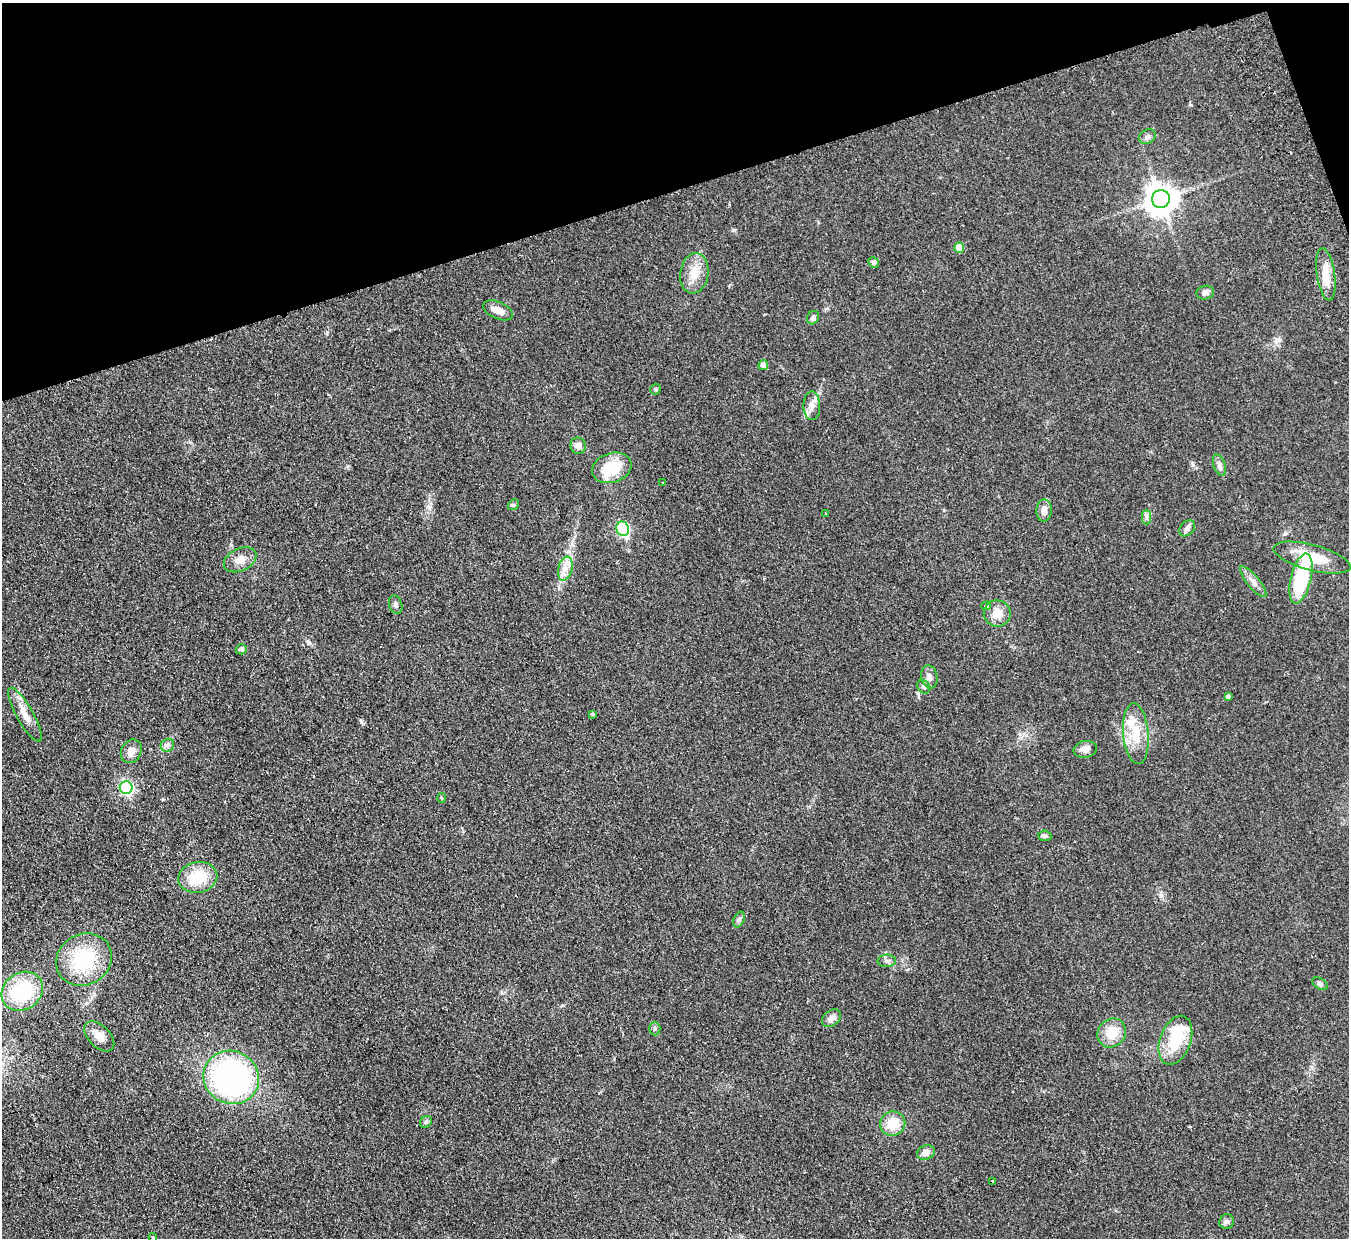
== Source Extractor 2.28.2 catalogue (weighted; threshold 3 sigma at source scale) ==
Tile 3 of 4 x 4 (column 3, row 1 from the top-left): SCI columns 2749-4095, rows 4006-5241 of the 5497 x 5414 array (HDU 1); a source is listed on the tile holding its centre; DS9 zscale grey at full resolution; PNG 1351 x 1240 px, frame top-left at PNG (2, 3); each listed source drawn as its Kron ellipse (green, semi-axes under 4 px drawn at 4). Shown black and unused: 16% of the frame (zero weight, under 2 of 3 exposures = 3% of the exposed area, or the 3 px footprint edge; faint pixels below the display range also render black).
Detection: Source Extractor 2.28.2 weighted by HDU 2 'WHT'; one run over the whole footprint, this tile lists its part. Background 0.0736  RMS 0.0095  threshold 0.0427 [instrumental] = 3 sigma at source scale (4.5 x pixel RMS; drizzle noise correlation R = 1.50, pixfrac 1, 0.05/0.05 arcsec/px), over >= 5 px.
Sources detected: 63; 1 inside a brighter object's white glare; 1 cosmic-ray / hot-pixel residue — neither listed nor drawn; the other 61 listed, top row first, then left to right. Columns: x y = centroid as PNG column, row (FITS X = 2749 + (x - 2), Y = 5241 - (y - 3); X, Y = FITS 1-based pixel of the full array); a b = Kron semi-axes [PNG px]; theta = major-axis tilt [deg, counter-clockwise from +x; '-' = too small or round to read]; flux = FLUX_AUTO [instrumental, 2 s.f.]
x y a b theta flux
1147 137 9 7 31 2.8
1161 199 9 9 - 1400
959 248 5 5 - 14
874 262 6 5 - 2.2
694 273 20 14 82 15
1326 274 26 9 -82 14
1205 293 9 6 15 3.5
498 310 16 8 -24 7.4
813 318 7 5 56 2.8
763 365 5 5 - 4
655 389 6 5 - 1.5
812 406 14 8 -90 6.5
578 446 8 7 - 4.5
1219 465 11 6 -72 3.3
612 468 20 14 18 31
662 483 3 2 - 0.9
513 505 6 4 43 1.4
1044 510 11 7 87 5.9
825 513 3 2 - 0.88
1147 517 7 4 90 2.2
1187 528 9 6 46 3.5
623 529 7 6 - 100
1312 558 40 13 -15 31
240 560 17 11 25 11
565 569 12 7 78 7.1
1301 579 25 10 76 62
1253 581 19 6 -50 5.9
396 605 9 6 -72 2.6
986 606 5 4 - 3.2
997 613 13 13 - 11
241 649 5 5 - 2.4
929 677 11 8 -78 5.1
923 687 7 6 - 2.2
1228 697 4 3 - 1.8
593 714 3 3 - 1.4
25 715 30 8 -60 13
1136 734 30 12 -85 24
167 745 7 6 - 2.8
1085 749 11 8 10 6.5
131 751 12 10 61 7
126 788 6 6 - 200
442 798 5 3 - 0.93
1045 836 6 5 - 2.3
198 877 20 15 11 31
739 919 8 5 64 2.3
84 960 29 25 30 60
887 961 9 6 2 2.7
1320 984 8 5 -32 2.3
22 991 22 18 35 63
831 1018 11 7 38 6.3
655 1028 7 5 -90 1.8
1112 1033 15 13 51 18
99 1036 18 10 -45 9.1
1175 1040 25 15 70 33
231 1077 28 26 -26 230
426 1122 6 5 - 1.8
893 1124 13 12 - 18
926 1152 9 7 23 6
993 1181 3 3 - 2.1
1227 1222 8 7 - 2.5
153 1237 4 4 - 1.4
Isophote crosses this tile's border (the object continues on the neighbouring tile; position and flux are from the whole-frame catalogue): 1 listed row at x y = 153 1237
Unlisted compact peaks at least as high as the median listed source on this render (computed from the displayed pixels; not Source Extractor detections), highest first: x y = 361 722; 734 230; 309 643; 1193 465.